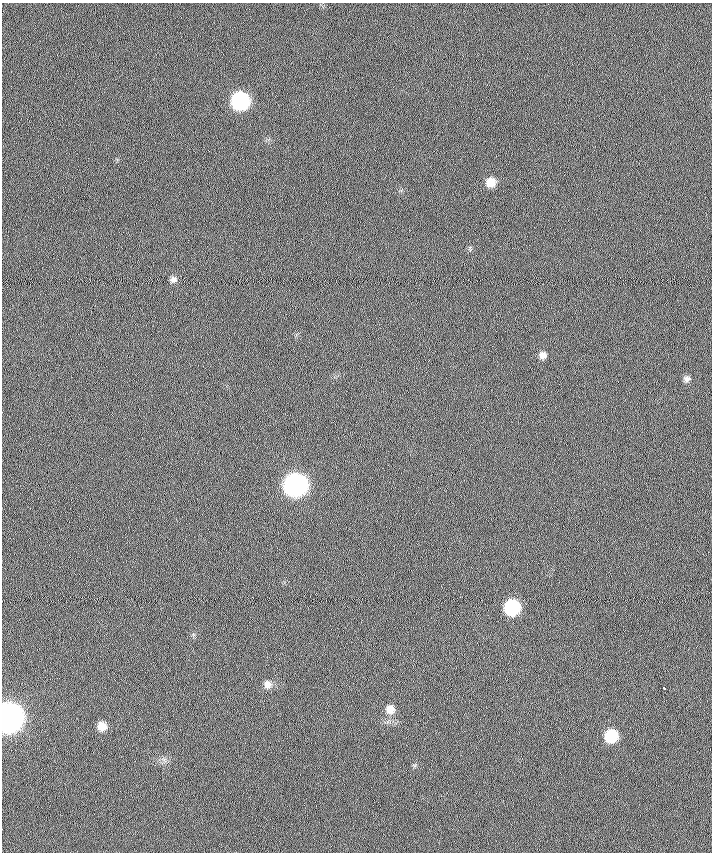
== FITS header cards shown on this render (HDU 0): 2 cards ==
NAXIS1  =                  710 /
NAXIS2  =                  850 /

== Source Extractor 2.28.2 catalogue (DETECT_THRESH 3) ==
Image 710 x 850 px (HDU 0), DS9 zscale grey, 1 PNG px = 1 image px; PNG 714 x 854 px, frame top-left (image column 1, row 850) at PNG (2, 3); no overlay
Background 0.222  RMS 6.1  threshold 18.4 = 3 sigma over >= 5 px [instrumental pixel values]
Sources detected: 13; all 13 listed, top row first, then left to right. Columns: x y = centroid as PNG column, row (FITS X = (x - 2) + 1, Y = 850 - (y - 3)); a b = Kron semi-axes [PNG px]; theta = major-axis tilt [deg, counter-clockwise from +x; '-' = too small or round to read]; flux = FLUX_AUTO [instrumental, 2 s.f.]
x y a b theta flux
240 101 10 10 - 90000
490 182 8 8 - 5700
173 279 8 7 - 1600
543 355 8 8 - 2100
687 379 8 7 - 1400
296 485 11 11 - 280000
512 607 10 9 - 45000
268 684 10 9 - 2600
664 688 3 3 - 5900
390 709 10 10 - 4000
8 718 11 10 - 870000
102 726 9 9 - 5000
611 736 9 9 - 20000
At the frame edge (FLAGS 8, measured only in part): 1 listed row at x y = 8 718